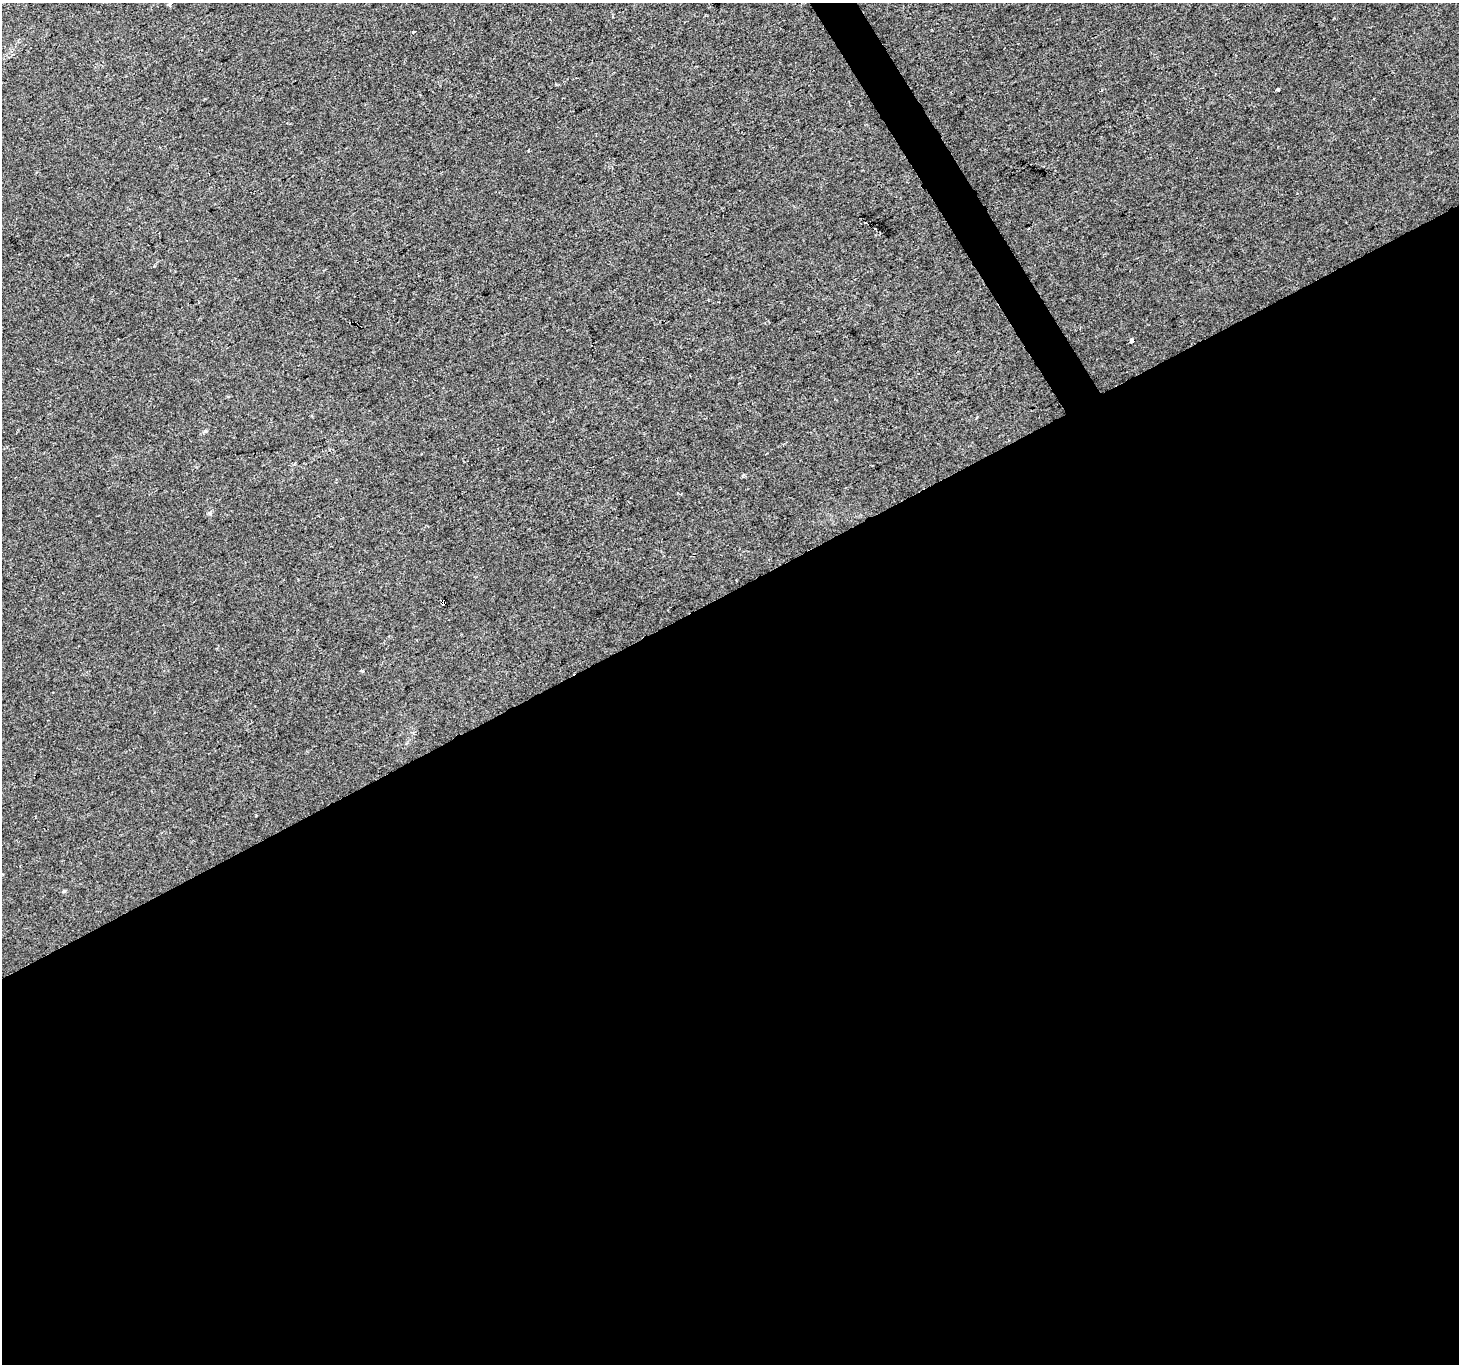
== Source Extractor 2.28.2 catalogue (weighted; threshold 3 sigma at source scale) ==
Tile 15 of 4 x 4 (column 3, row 4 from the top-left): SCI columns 2917-4373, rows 170-1531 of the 5830 x 5725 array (HDU 1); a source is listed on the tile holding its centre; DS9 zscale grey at full resolution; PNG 1461 x 1366 px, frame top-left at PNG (2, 3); no overlay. Shown black and unused: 58% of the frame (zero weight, under 2 of 3 exposures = <1% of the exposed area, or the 3 px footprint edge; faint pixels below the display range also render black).
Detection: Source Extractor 2.28.2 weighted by HDU 2 'WHT'; one run over the whole footprint, this tile lists its part. Background 0.00705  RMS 0.0048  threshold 0.0216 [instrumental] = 3 sigma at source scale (4.5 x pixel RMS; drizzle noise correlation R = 1.50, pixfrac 1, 0.0396/0.0396 arcsec/px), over >= 5 px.
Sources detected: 10; all 10 listed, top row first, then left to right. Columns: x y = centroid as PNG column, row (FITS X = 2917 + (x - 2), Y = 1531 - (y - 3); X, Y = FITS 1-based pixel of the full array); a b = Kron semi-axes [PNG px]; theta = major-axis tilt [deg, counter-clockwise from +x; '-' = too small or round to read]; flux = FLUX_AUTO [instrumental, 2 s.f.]
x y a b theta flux
170 4 4 3 - 1.8
413 32 3 3 - 2.6
1278 89 3 3 - 11
865 222 3 3 - 2.1
1028 229 3 2 - 0.42
1132 340 4 3 - 5
205 431 6 5 - 0.73
443 603 5 3 - 5.8
361 671 3 3 - 1.7
64 891 5 4 - 0.54
Overlapping masked pixels (flux is a lower limit): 1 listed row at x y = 443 603